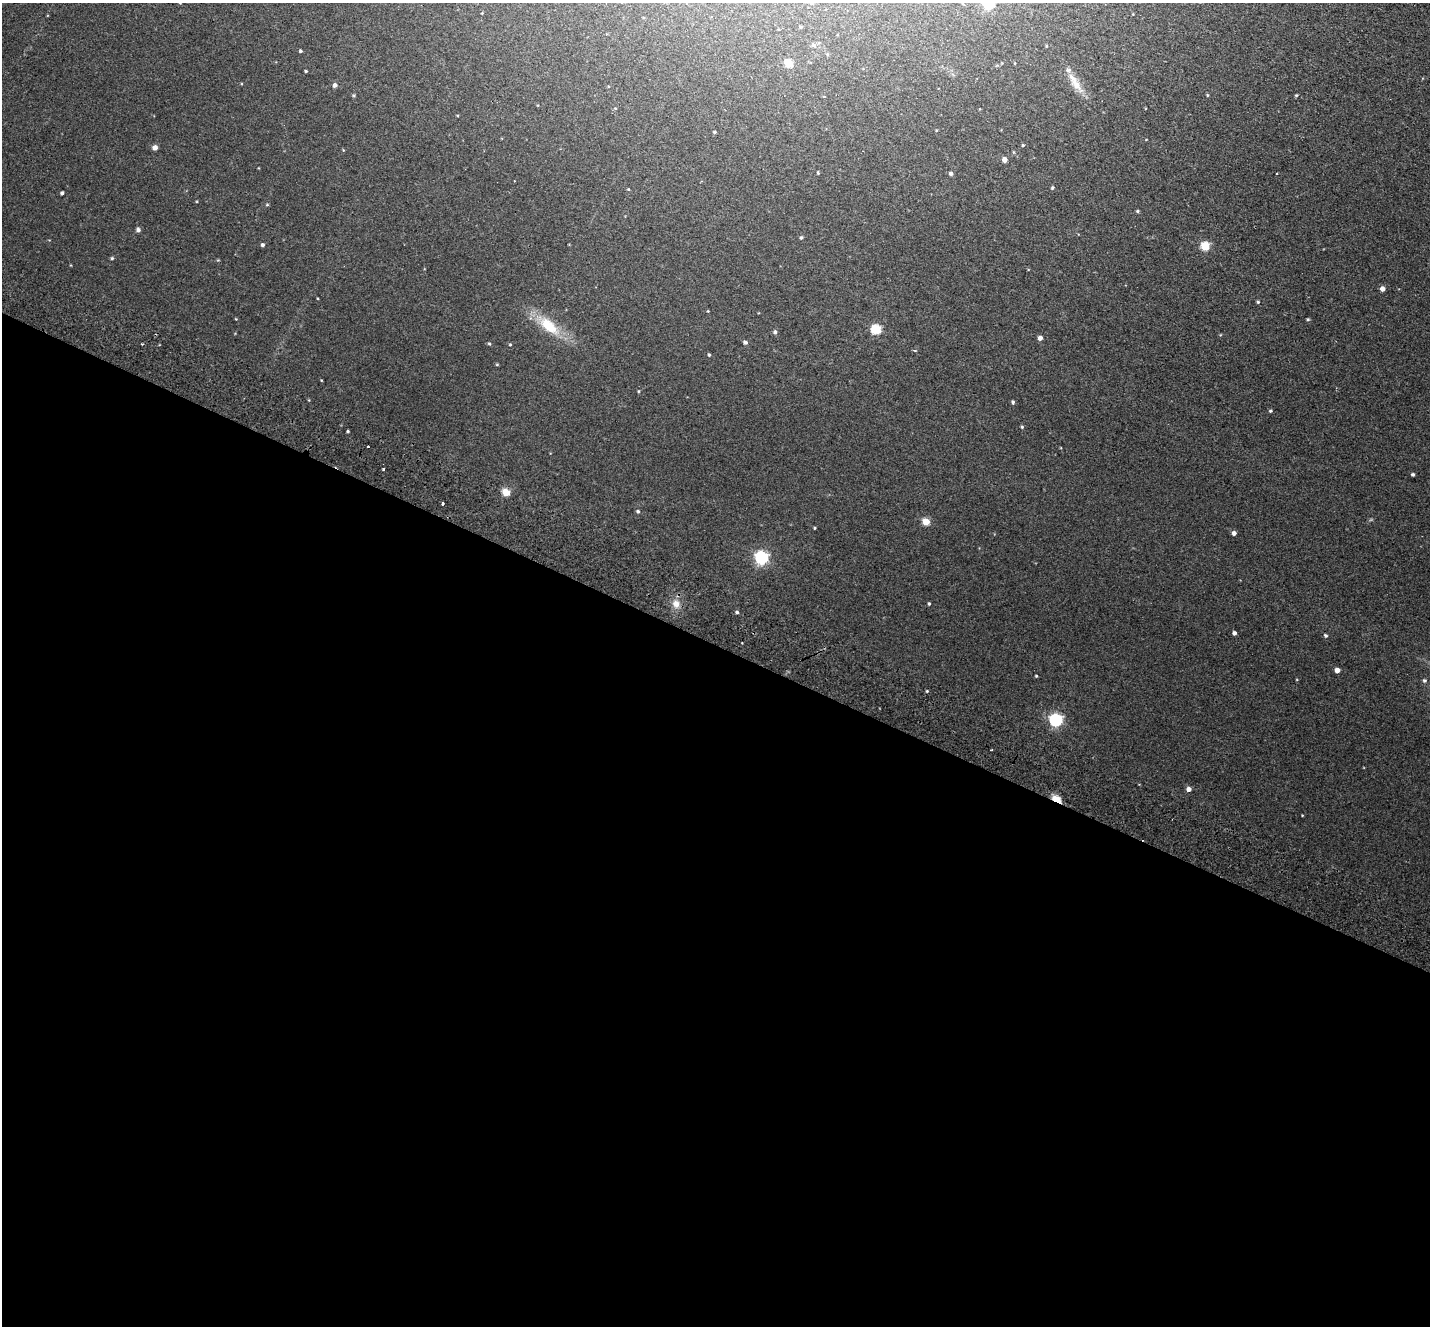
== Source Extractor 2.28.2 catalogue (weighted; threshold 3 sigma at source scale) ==
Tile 14 of 4 x 4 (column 2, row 4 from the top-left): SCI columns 1459-2886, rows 335-1658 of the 5774 x 5829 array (HDU 1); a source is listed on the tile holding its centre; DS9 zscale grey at full resolution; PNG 1432 x 1328 px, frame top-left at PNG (2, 3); no overlay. Shown black and unused: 52% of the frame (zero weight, under 2 of 3 exposures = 3% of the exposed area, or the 3 px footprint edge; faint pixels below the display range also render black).
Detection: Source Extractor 2.28.2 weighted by HDU 2 'WHT'; one run over the whole footprint, this tile lists its part. Background 0.088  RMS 0.012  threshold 0.0529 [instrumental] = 3 sigma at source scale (4.5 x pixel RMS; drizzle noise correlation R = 1.50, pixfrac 1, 0.05/0.05 arcsec/px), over >= 5 px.
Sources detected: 72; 1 cosmic-ray / hot-pixel residue — not listed; the other 71 listed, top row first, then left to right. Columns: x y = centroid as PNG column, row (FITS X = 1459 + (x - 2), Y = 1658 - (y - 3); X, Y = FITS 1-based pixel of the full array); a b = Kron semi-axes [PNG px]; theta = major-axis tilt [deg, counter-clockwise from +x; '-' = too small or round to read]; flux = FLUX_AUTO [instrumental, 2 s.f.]
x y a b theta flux
812 3 4 4 - 1.9
989 3 6 5 - 110
801 27 4 3 - 1.2
300 51 4 3 - 1.7
789 64 5 5 - 42
306 71 3 3 - 1.3
1075 84 28 10 -58 17
335 85 5 5 - 3.8
354 95 6 4 -90 1.3
1207 95 5 3 - 1.1
1296 95 4 4 - 1.1
714 132 4 3 - 1.7
1023 145 4 3 - 1
155 147 4 4 - 7.6
1004 160 4 4 - 8.1
818 173 4 3 - 1.2
951 173 5 4 - 2.3
1277 173 3 3 - 3.3
1052 188 5 4 - 1.4
628 189 4 3 - 0.85
62 193 4 3 - 2.4
267 205 5 3 - 1
1138 211 4 4 - 1.4
138 230 6 5 - 2.6
801 238 4 4 - 1.6
262 245 4 4 - 2.2
1205 246 5 5 - 52
112 258 4 4 - 1.5
1382 289 4 4 - 7.5
1258 302 4 3 - 1.3
708 311 4 3 - 0.8
236 319 3 3 - 0.77
1308 319 4 4 - 1.2
549 326 26 12 -41 37
876 329 5 5 - 67
775 332 5 4 - 2.4
1040 338 4 4 - 5.7
745 342 5 4 - 2.6
142 344 2 2 - 1.1
489 344 4 4 - 1.3
510 344 4 4 - 1
709 355 3 3 - 1.5
497 364 5 3 - 1
321 380 4 3 - 0.81
638 391 5 3 - 0.91
1013 402 4 3 - 1.9
1270 411 4 3 - 1.4
1022 427 4 4 - 1.3
348 431 3 2 - 1.3
368 446 3 2 - 1.5
383 469 3 3 - 1.5
1413 474 3 3 - 2
506 492 5 4 - 34
443 503 3 3 - 3.8
638 511 5 4 - 1.9
926 522 5 4 - 28
815 528 3 3 - 1.1
1234 533 4 4 - 4.1
762 558 6 6 - 220
676 604 11 9 -57 8.5
929 604 4 3 - 1.3
737 612 4 4 - 1.8
1234 633 4 4 - 3.5
1326 635 5 4 - 1.8
1337 670 5 4 - 7.5
1036 676 3 3 - 1.1
1424 680 5 5 - 2
927 691 4 3 - 1.1
1056 720 6 5 - 190
1189 789 5 5 - 5.9
1057 799 12 6 -29 11
Overlapping masked pixels (flux is a lower limit): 1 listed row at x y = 1057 799
Isophote crosses this tile's border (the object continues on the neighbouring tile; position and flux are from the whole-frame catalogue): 2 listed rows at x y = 812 3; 989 3